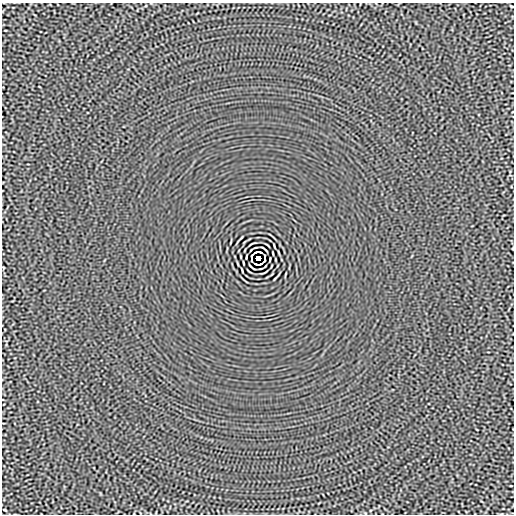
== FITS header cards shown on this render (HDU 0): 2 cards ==
NAXIS1  =                  512
NAXIS2  =                  512

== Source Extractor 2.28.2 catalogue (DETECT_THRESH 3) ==
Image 512 x 512 px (HDU 0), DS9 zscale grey, 1 PNG px = 1 image px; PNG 516 x 516 px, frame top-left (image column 1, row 512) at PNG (2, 3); no overlay
Background -1.43e-05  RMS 0.0015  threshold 0.00445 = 3 sigma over >= 5 px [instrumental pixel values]
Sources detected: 14; all 14 listed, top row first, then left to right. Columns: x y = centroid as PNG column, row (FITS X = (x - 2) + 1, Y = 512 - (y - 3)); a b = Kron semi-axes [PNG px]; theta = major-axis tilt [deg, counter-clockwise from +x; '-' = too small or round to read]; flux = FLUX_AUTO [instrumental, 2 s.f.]
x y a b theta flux
512 6 3 2 - 0.082
264 249 8 2 -40 0.099
256 252 5 2 - 0.064
260 252 4 2 - 0.1
251 256 4 2 - 0.076
265 256 4 2 - 0.073
258 258 4 4 - 3.7
251 260 3 2 - 0.08
265 260 4 2 - 0.078
243 263 4 2 - 0.081
256 264 4 2 - 0.088
260 264 5 2 - 0.089
252 267 8 2 -40 0.099
5 510 3 2 - 0.079
At the frame edge (FLAGS 8, measured only in part): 1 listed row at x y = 512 6